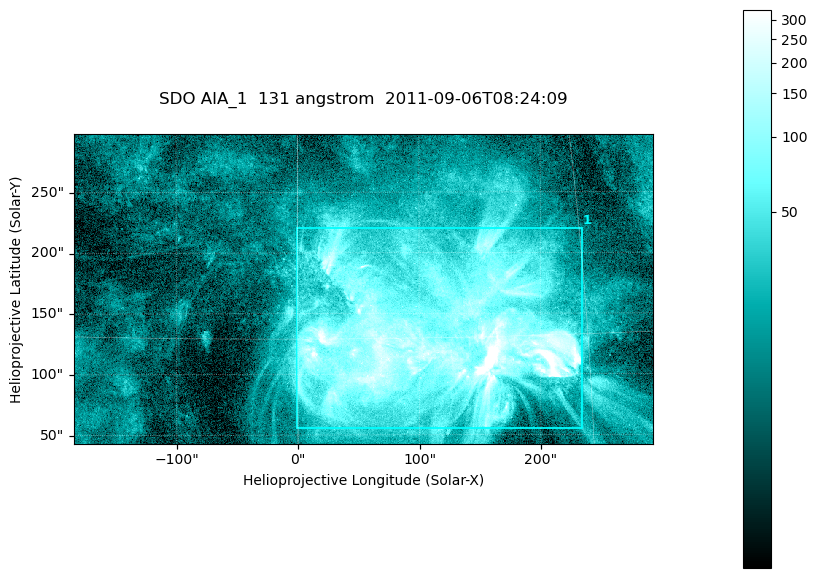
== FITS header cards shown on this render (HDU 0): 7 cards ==
TELESCOP= 'SDO     '           /
INSTRUME= 'AIA_1   '           /
WAVELNTH=                  131 /
WAVEUNIT= 'angstrom'           /
DATE-OBS= '2011-09-06T08:24:09.62' /
CTYPE1  = 'HPLN-TAN'           /
CTYPE2  = 'HPLT-TAN'           /

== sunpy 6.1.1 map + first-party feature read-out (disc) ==
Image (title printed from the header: SDO AIA_1  131 angstrom  2011-09-06T08:24:09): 794 x 424 px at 0.601 arcsec/px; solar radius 952 arcsec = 1584 px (partial field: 4.3% of the solar disc is inside the frame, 100% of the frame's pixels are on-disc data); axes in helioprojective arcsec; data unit not stated in the header (colour bar unlabelled)
Pointing: header CRPIX1/2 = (2043.22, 2045.61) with CRVAL1/2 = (0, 0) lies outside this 794 x 424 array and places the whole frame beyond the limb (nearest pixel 1.29 R_sun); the SolarSoft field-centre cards XCEN/YCEN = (53.91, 170.2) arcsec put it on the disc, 1644 arcsec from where CRPIX/CRVAL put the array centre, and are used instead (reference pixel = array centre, CRVAL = XCEN/YCEN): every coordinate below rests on XCEN/YCEN
Orientation: roll -0.139 deg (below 1 deg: not rotated)
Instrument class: DISC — disc imager (sunpy class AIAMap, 131 A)
Bright regions (active regions / flare kernels): reference = the on-disc median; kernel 7 px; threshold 5 sigma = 67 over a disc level ~16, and >= 1.15x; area >= 336 px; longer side >= 5 px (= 3 arcsec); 1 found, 1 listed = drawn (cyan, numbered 1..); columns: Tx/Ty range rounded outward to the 2 arcsec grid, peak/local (2 s.f.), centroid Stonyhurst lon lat
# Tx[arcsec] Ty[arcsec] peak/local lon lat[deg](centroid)
1 -2..234 54..220 55 +7 +15